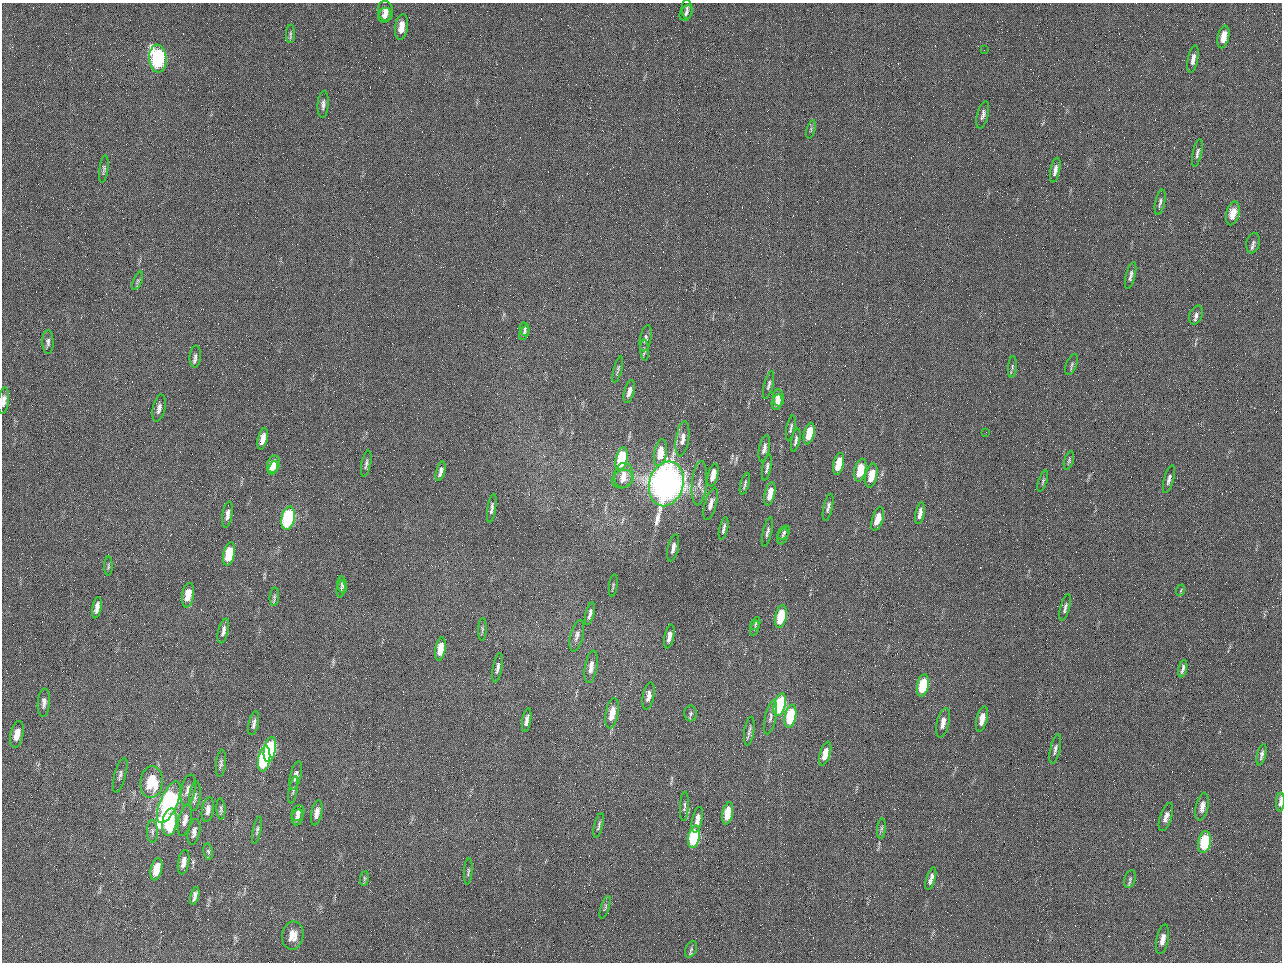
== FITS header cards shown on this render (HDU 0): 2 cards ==
NAXIS1  =                 1280 / length of data axis 1
NAXIS2  =                  960 / length of data axis 2

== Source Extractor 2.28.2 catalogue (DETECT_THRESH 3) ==
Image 1280 x 960 px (HDU 0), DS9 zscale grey, 1 PNG px = 1 image px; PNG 1284 x 964 px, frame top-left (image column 1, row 960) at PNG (2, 3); each listed source drawn as its Kron ellipse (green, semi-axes under 4 px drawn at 4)
Background 2560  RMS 180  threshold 553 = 3 sigma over >= 5 px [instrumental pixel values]
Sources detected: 157; all 157 listed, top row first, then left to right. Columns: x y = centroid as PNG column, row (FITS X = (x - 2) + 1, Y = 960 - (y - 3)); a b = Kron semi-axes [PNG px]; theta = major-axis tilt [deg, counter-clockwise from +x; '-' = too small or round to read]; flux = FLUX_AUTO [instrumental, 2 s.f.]
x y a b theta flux
687 9 10 5 -89 3.5e+04
386 11 10 7 -80 1.0e+05
686 13 8 5 63 3.3e+04
385 15 7 6 - 7.7e+04
401 27 13 6 82 1.5e+05
290 34 9 4 88 3.0e+04
1223 37 11 5 78 2.0e+05
984 50 2 2 - 6.3e+04
158 59 14 8 -85 2.2e+06
1193 59 14 5 79 7.4e+04
323 104 13 5 86 5.3e+04
983 115 14 5 76 5.6e+04
811 129 9 4 73 2.3e+04
1197 153 14 4 78 4.4e+04
104 169 14 4 82 3.1e+04
1055 170 12 4 78 7.1e+04
1160 202 13 5 78 4.0e+04
1233 213 12 6 75 1.7e+05
1253 243 10 6 78 4.2e+04
1131 276 14 5 76 5.1e+04
138 281 10 4 68 2.7e+04
1196 315 10 6 72 5.1e+04
525 329 7 4 -82 2.8e+04
524 333 8 4 68 2.5e+04
646 338 13 5 78 4.0e+04
48 342 12 5 -90 4.4e+04
645 350 10 4 -86 3.0e+04
195 357 11 5 84 4.7e+04
1072 364 11 5 69 3.3e+04
1012 367 11 4 86 2.8e+04
618 369 13 3 75 2.4e+04
769 385 14 4 76 3.9e+04
629 392 12 5 75 7.4e+04
778 398 8 5 -84 1.1e+05
4 400 13 5 83 7.7e+04
777 402 8 5 75 9.4e+04
159 408 14 6 77 6.8e+04
791 428 13 3 79 3.0e+04
986 432 2 2 - 8.5e+03
809 433 11 5 77 3.5e+05
263 439 11 4 77 1.2e+05
682 439 18 6 81 1.1e+05
796 440 12 3 78 3.5e+04
764 448 13 5 78 6.4e+04
660 453 14 6 80 3.0e+05
622 459 12 5 77 9.8e+05
1069 461 9 4 73 2.5e+04
274 464 9 6 68 2.3e+05
366 464 13 4 79 3.7e+04
839 464 11 5 76 3.3e+05
767 467 13 4 79 4.1e+04
273 468 7 4 72 1.7e+05
860 470 11 5 77 3.7e+05
441 471 10 4 74 6.2e+04
624 475 12 9 83 1.2e+05
713 475 12 5 77 1.5e+05
871 476 12 5 78 2.5e+05
623 479 11 9 25 1.0e+05
1169 479 14 5 75 4.9e+04
1043 481 11 4 71 2.5e+04
699 483 22 7 84 1.0e+05
666 484 23 17 74 1.2e+07
745 484 11 4 74 3.3e+04
770 494 12 5 76 2.1e+05
711 504 16 6 74 8.9e+04
828 507 14 4 78 4.7e+04
492 508 14 4 81 4.4e+04
920 513 11 4 80 7.3e+04
227 515 13 5 81 6.8e+04
288 518 12 6 80 2.0e+06
878 519 12 5 72 1.8e+05
724 529 11 3 77 4.2e+04
767 532 15 4 77 4.3e+04
784 533 8 5 54 2.7e+04
783 536 8 5 69 2.7e+04
673 548 14 5 77 7.0e+04
229 554 12 6 78 4.5e+05
108 566 9 4 90 2.0e+04
342 585 9 4 -80 2.6e+04
613 586 11 2 83 1.6e+04
341 589 8 4 82 2.1e+04
1181 590 6 3 72 1.5e+04
188 595 12 6 81 2.1e+05
274 597 9 5 86 2.8e+04
97 608 11 4 80 7.6e+04
1065 608 14 4 75 4.5e+04
590 614 12 4 75 5.6e+04
781 617 12 5 77 5.3e+05
756 624 7 4 65 2.0e+04
755 628 7 3 69 1.7e+04
482 629 11 4 87 2.4e+04
223 631 12 5 76 5.9e+04
577 636 16 6 76 6.9e+04
669 637 12 4 78 8.2e+04
441 649 12 5 80 2.0e+05
591 667 16 6 80 1.1e+05
498 668 15 4 80 5.0e+04
1183 669 9 3 77 3.9e+04
923 685 11 5 77 6.1e+05
648 696 14 5 79 8.1e+04
44 702 14 6 85 6.6e+04
780 705 12 5 74 1.4e+06
612 713 15 6 79 2.2e+05
691 713 8 6 87 2.8e+04
790 716 12 5 78 7.1e+05
770 717 17 5 79 5.8e+04
982 719 13 5 76 1.5e+05
527 720 12 4 81 6.4e+04
254 723 12 5 78 4.9e+04
943 723 15 6 76 9.5e+04
749 731 14 5 82 4.4e+04
17 734 13 6 78 1.6e+05
270 749 13 6 79 1.4e+06
1055 749 15 5 77 4.6e+04
825 754 12 5 73 1.6e+05
1261 755 11 4 76 4.2e+04
264 759 13 6 80 1.4e+06
221 763 14 5 84 4.0e+04
120 775 18 5 74 4.7e+04
296 776 14 5 75 7.1e+04
151 782 16 11 84 5.1e+05
188 790 16 7 78 9.5e+04
293 790 14 4 80 3.2e+04
195 796 15 5 83 5.5e+04
169 802 22 8 67 3.3e+06
1280 802 9 3 87 7.7e+04
684 806 14 4 87 3.7e+04
1202 807 14 6 78 9.8e+04
208 809 13 6 80 7.5e+04
221 809 11 4 -87 2.9e+04
298 813 8 6 69 5.0e+04
317 813 13 5 79 1.0e+05
728 813 11 5 79 3.0e+05
297 817 8 5 79 5.2e+04
1166 817 15 6 72 7.6e+04
185 820 16 6 77 8.3e+04
697 820 13 5 78 9.3e+04
170 822 13 7 82 7.6e+05
599 826 13 4 76 3.2e+04
881 829 10 4 85 2.9e+04
257 830 14 4 78 3.2e+04
152 831 11 5 -87 4.1e+04
194 832 13 6 78 6.0e+04
694 837 11 6 78 1.1e+06
1204 842 11 6 78 6.8e+05
208 852 8 4 -80 2.5e+04
183 862 12 5 80 9.1e+04
156 869 11 5 77 2.6e+05
468 871 13 4 86 2.8e+04
364 878 7 4 82 2.1e+04
931 879 12 4 74 6.9e+04
1130 879 9 5 71 3.0e+04
195 896 9 4 76 5.4e+04
605 907 12 3 72 2.0e+04
293 935 14 10 81 1.5e+05
1162 939 15 6 78 1.0e+05
691 949 9 5 65 3.1e+04
At the frame edge (FLAGS 8, measured only in part): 2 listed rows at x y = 4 400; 1280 802